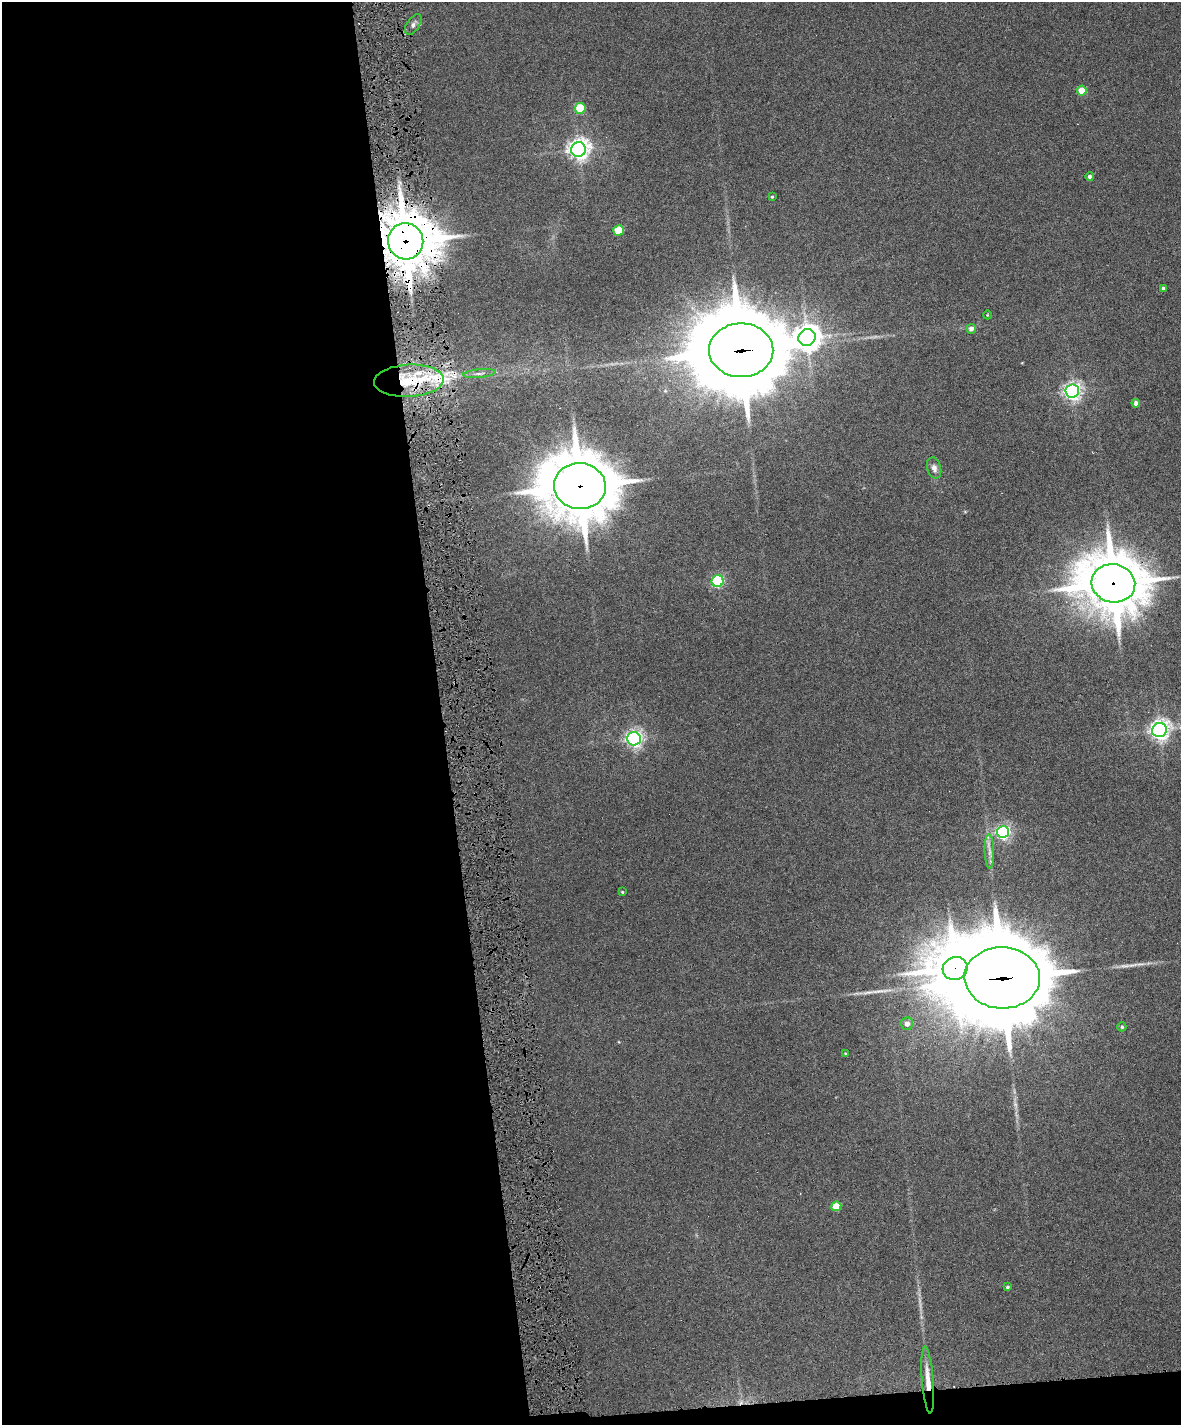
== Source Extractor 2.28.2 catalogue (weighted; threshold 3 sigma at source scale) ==
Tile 9 of 4 x 3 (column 1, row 3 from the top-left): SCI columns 1-1179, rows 137-1559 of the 4717 x 4648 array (HDU 1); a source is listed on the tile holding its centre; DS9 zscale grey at full resolution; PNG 1183 x 1427 px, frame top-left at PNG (2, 2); each listed source drawn as its Kron ellipse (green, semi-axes under 4 px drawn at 4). Shown black and unused: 39% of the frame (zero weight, under 6 of 12 exposures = <1% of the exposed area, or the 3 px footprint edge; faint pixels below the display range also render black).
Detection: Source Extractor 2.28.2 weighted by HDU 2 'WHT'; one run over the whole footprint, this tile lists its part. Background 0.0853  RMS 0.0036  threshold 0.0149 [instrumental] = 3 sigma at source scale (4.09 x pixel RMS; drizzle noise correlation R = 1.36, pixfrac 0.8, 0.05/0.05 arcsec/px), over >= 5 px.
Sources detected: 40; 1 too faint to see at this stretch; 2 cosmic-ray / hot-pixel residue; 1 long thin detection or spike segment (spike, bleed or trail) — neither listed nor drawn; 2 inside a brighter listed object's ellipse — not listed separately; the other 34 listed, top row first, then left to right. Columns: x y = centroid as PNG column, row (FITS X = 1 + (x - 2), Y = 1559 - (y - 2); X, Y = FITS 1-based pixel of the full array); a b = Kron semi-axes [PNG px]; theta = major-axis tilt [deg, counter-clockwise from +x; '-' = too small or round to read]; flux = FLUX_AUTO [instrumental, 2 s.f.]
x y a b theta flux
413 24 11 6 56 1.5
1082 91 5 5 - 6.6
580 108 5 5 - 14
578 149 7 7 - 220
1090 176 4 4 - 1
772 197 3 3 - 0.35
619 230 5 5 - 11
406 241 18 17 - 1800
1163 288 4 3 - 0.69
987 315 4 3 - 0.24
971 329 5 4 - 1.6
807 338 9 8 - 430
741 350 32 27 0 5300
479 373 16 4 6 1.4
409 381 35 16 3 21
1072 391 7 6 - 150
1136 403 4 4 - 1.4
934 468 11 7 -75 1.8
580 486 26 23 -6 2300
718 581 6 6 - 47
1113 583 22 19 -12 2100
1159 730 7 7 - 190
634 739 7 6 - 130
1003 832 6 6 - 91
989 852 17 4 -88 2.1
622 892 3 3 - 0.33
955 968 12 11 - 1200
1002 978 38 30 -3 6800
907 1024 6 6 - 1.9
1122 1027 4 4 - 0.48
845 1053 3 3 - 0.24
836 1206 5 4 - 8.6
1007 1287 4 3 - 0.64
928 1380 34 5 -85 5.3
Overlapping masked pixels (flux is a lower limit): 8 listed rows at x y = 406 241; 741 350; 409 381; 580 486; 1113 583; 955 968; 1002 978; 928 1380
Isophote crosses this tile's border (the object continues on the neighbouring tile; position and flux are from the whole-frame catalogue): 1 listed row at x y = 1159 730